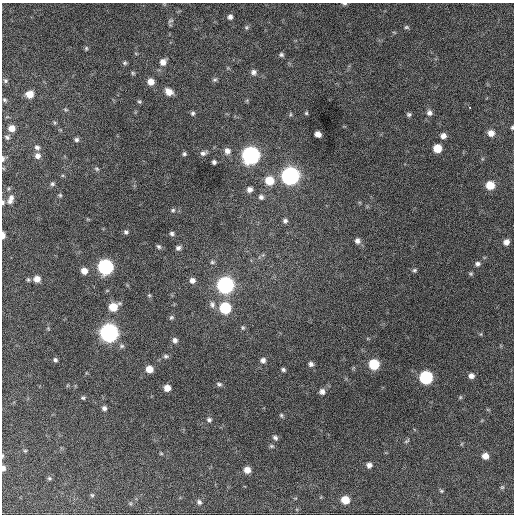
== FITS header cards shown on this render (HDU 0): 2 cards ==
NAXIS1  =                  512 / Axis length
NAXIS2  =                  512 / Axis length

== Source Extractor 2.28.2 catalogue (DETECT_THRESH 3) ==
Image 512 x 512 px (HDU 0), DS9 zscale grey, 1 PNG px = 1 image px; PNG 516 x 516 px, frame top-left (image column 1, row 512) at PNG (2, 3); no overlay
Background 1080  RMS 28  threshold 83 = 3 sigma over >= 5 px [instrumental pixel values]
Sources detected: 113; all 113 listed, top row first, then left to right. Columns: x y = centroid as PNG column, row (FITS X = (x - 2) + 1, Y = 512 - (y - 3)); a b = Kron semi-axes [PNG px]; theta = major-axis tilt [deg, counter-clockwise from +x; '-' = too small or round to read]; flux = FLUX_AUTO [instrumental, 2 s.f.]
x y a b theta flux
344 4 6 3 -3 3000
230 17 6 5 - 6500
170 21 8 5 19 3600
246 27 7 5 46 3300
406 27 7 5 -12 3200
86 48 6 4 71 2600
281 55 6 5 - 3900
163 62 8 7 - 12000
125 63 6 5 - 3000
254 72 7 7 - 6800
133 73 5 4 - 2400
5 80 6 5 - 3200
215 80 7 5 3 3300
151 82 7 6 - 15000
169 92 8 6 -33 16000
30 94 7 6 - 21000
4 100 6 4 -42 2600
139 102 6 5 - 2700
469 107 3 2 - 2600
65 110 7 3 -19 2100
193 113 5 5 - 3600
306 113 5 5 - 2500
429 113 8 7 - 7100
290 114 6 4 89 2300
409 114 6 5 - 3600
12 128 6 6 - 15000
512 128 5 3 - 2400
491 133 7 7 - 14000
318 134 6 5 - 12000
443 136 6 6 - 9700
7 137 7 5 -29 3900
77 140 5 5 - 4200
37 147 7 6 - 5300
437 148 6 6 - 34000
227 151 8 7 - 9800
203 153 9 5 17 6100
184 154 5 5 - 3500
251 155 8 8 - 760000
37 156 7 7 - 8900
3 159 8 4 88 4200
214 162 4 4 - 4500
97 169 7 4 -27 3000
290 176 8 8 - 780000
269 181 8 8 - 40000
52 184 6 6 - 3600
490 185 7 7 - 37000
250 189 6 6 - 8100
60 195 5 5 - 2500
261 197 7 6 - 5300
11 199 13 7 69 11000
3 202 6 3 87 3600
173 210 6 5 - 3300
285 221 5 5 - 4900
126 232 5 5 - 4100
172 233 6 5 - 4200
3 235 6 3 -88 10000
357 241 7 7 - 7800
506 242 7 6 - 9700
159 247 6 4 -44 3600
178 248 6 5 - 5400
212 262 6 4 1 2900
477 264 7 6 - 5200
105 267 8 7 - 400000
414 270 5 5 - 3300
84 271 6 6 - 14000
471 274 5 5 - 2700
37 279 7 6 - 13000
28 280 6 4 -69 2700
192 280 6 6 - 7900
225 285 8 8 - 620000
149 295 5 5 - 2300
212 304 10 8 -80 7600
113 307 8 6 27 36000
225 308 7 7 - 110000
171 317 6 5 - 3200
48 328 6 4 -56 2100
243 328 6 5 - 3000
109 333 8 8 - 920000
175 340 6 6 - 6600
122 346 7 5 -13 4000
166 356 7 6 - 4100
55 360 5 4 - 4000
263 360 7 6 - 7200
311 364 6 6 - 5800
374 364 7 7 - 81000
149 369 6 6 - 20000
283 370 5 4 - 3900
471 376 6 5 - 8400
426 377 7 7 - 230000
219 384 7 5 -19 3900
167 388 5 5 - 15000
322 391 8 7 - 8000
460 397 6 5 - 2400
83 398 5 4 - 3100
104 408 6 6 - 5500
281 415 6 4 -75 3000
209 420 6 6 - 4400
275 438 7 5 -35 4800
407 441 9 4 38 3200
271 446 7 5 -26 3100
25 451 5 4 - 2200
161 453 5 3 - 1900
3 456 6 3 82 2200
485 456 6 6 - 15000
369 465 6 6 - 8200
3 468 7 5 -89 6300
247 470 6 6 - 16000
49 478 6 5 - 3100
502 487 6 5 - 3000
441 491 6 4 -21 2400
92 495 5 5 - 2400
345 500 6 6 - 33000
199 502 7 6 - 5100
At the frame edge (FLAGS 8, measured only in part): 7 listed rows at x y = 344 4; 512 128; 3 159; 3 202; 3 235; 3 456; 3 468